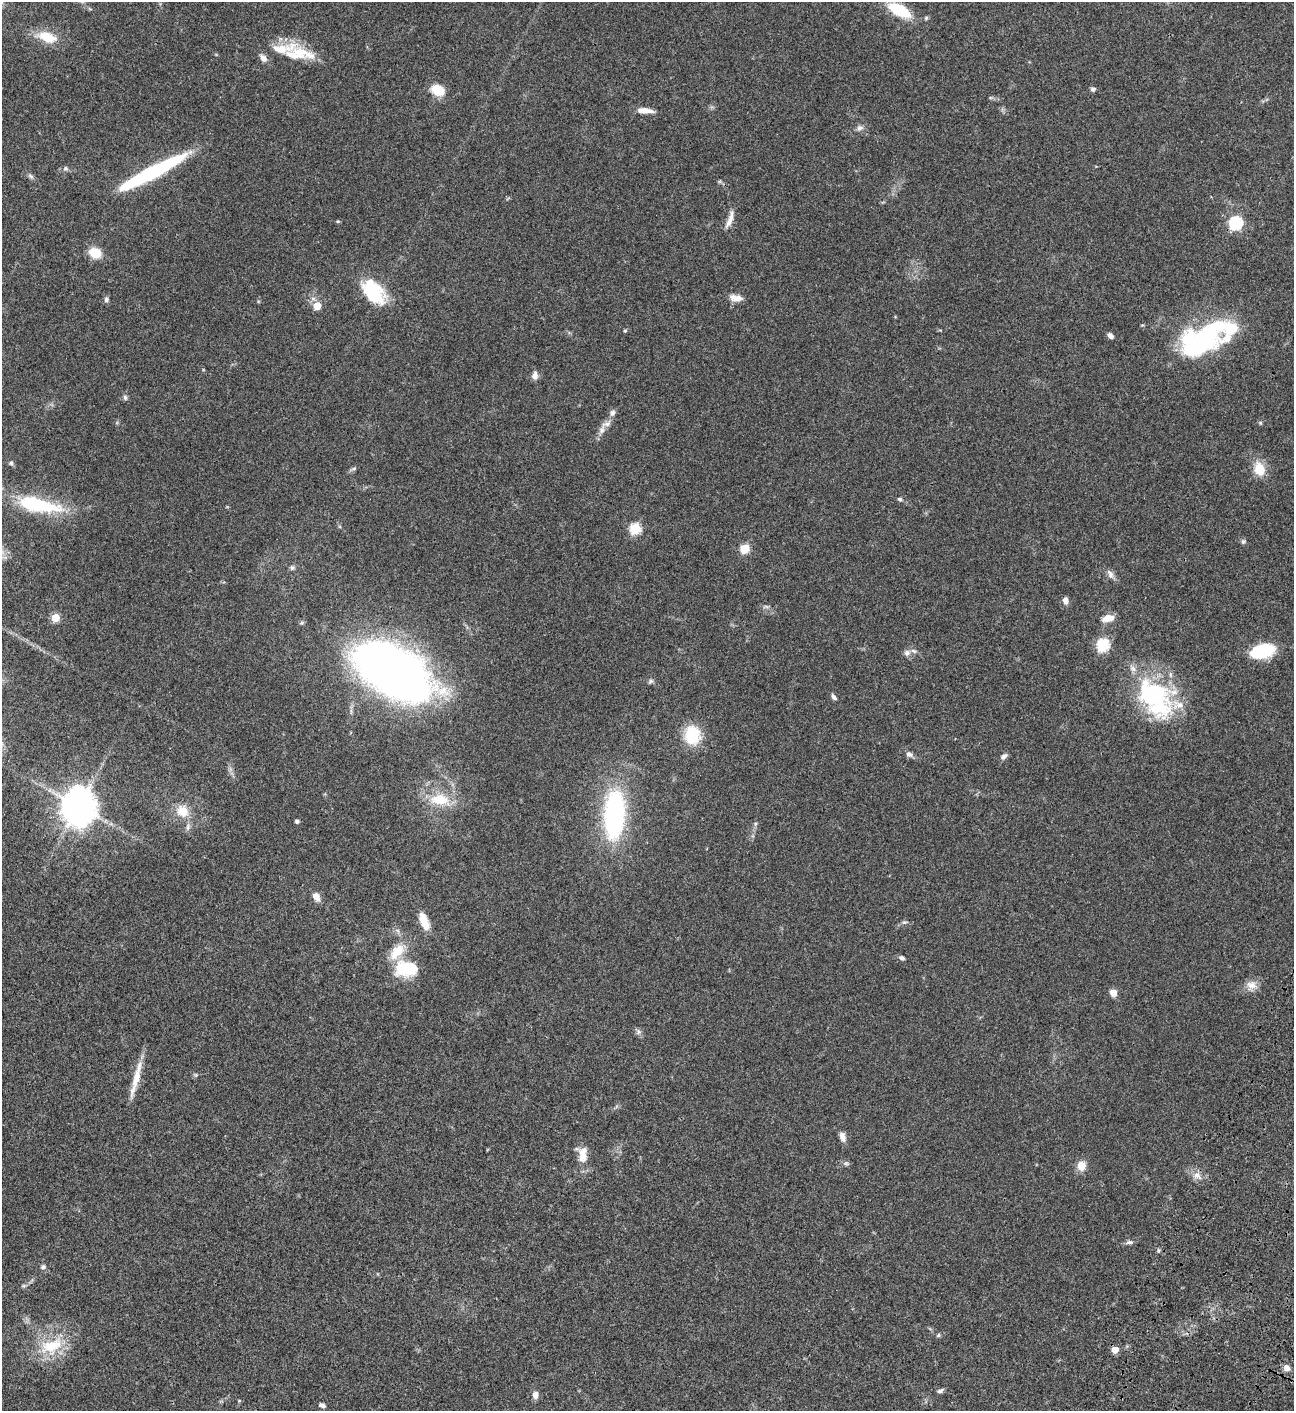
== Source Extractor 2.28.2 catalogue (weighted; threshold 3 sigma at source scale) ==
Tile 6 of 4 x 4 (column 2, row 2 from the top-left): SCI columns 1798-3089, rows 3023-4431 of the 6051 x 6048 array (HDU 1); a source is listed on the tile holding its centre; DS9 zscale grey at full resolution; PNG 1296 x 1413 px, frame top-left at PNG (2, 2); no overlay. Shown black and unused: <1% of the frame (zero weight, under 3 of 4 exposures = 13% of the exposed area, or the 3 px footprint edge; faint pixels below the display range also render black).
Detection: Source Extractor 2.28.2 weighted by HDU 2 'WHT'; one run over the whole footprint, this tile lists its part. Background 0.0643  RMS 0.0059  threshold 0.0264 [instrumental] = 3 sigma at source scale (4.5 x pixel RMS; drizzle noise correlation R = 1.50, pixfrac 1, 0.05/0.05 arcsec/px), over >= 5 px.
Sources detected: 95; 1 inside a brighter object's white glare — not listed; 8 inside a brighter listed object's ellipse — not listed separately; the other 86 listed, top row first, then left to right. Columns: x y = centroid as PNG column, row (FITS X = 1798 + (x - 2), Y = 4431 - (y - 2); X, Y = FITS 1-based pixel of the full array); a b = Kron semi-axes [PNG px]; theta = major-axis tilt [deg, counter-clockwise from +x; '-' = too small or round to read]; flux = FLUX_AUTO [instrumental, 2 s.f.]
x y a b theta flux
899 10 22 10 -28 23
926 18 5 5 - 0.8
47 37 21 11 -20 13
300 52 45 15 -17 18
263 58 10 7 -50 2.7
1093 89 5 5 - 1.6
437 90 13 10 -26 12
645 110 20 6 -4 5
860 128 10 7 4 2
65 168 7 6 - 1.2
152 172 61 9 28 91
31 176 7 5 -44 1.2
729 220 25 6 70 4.3
338 221 5 4 - 0.61
1236 223 6 6 - 79
95 253 10 8 -25 13
373 292 32 18 -48 28
736 298 15 8 -9 4.3
106 299 7 6 - 1.4
317 306 5 5 - 14
625 331 5 4 - 0.65
1110 335 7 5 -43 1.9
1201 341 52 28 34 86
535 376 10 7 88 2.9
125 397 7 5 -75 1.2
612 413 9 7 63 2
1260 423 6 5 - 0.73
602 430 14 8 72 3.4
11 463 6 5 - 0.93
354 468 8 5 7 1
1259 469 17 12 -71 10
900 499 6 4 -16 0.95
36 504 41 13 -12 49
635 528 6 5 - 43
1243 541 7 5 48 1
745 548 5 5 - 26
292 568 7 6 - 1.3
1110 574 12 7 -70 2.6
1065 600 8 6 -77 2.7
766 607 9 4 -3 1.1
55 618 5 5 - 18
1108 618 15 8 12 5.4
302 623 6 4 -18 0.81
1103 645 6 6 - 64
1262 651 22 13 13 30
907 653 8 7 - 2.2
392 670 59 30 -32 570
650 681 7 5 22 1.2
1152 695 56 36 -34 66
834 697 9 5 -57 1.6
692 735 21 18 -83 19
909 754 9 7 -19 1.9
1004 756 9 6 42 1.8
439 800 28 14 -6 17
78 806 14 11 -89 880
183 811 15 13 -49 9.5
614 815 48 20 86 91
297 821 4 4 - 1.4
755 824 5 5 - 0.89
188 827 11 5 83 1.8
316 897 10 7 -60 4.2
424 921 22 9 -69 9.2
904 922 7 5 18 1.1
901 958 8 5 -17 1.3
406 969 31 21 0 21
1251 985 15 12 6 5.1
1113 993 8 8 - 3.8
638 1032 8 4 90 1.3
196 1075 6 4 -71 0.65
136 1079 48 6 76 9.8
843 1137 13 7 -73 3.1
583 1156 23 13 -87 8.6
846 1163 8 6 -1 1.3
1081 1166 9 8 - 6.9
1197 1176 10 8 -38 3.4
1129 1242 10 5 6 1.5
43 1267 7 6 - 1.4
24 1286 6 4 1 0.84
938 1335 6 4 61 0.77
51 1346 34 19 20 23
1115 1350 5 5 - 8.5
1286 1368 8 7 - 2.9
940 1391 8 5 25 1.3
535 1395 9 7 -88 2.9
239 1401 4 4 - 0.53
322 1405 8 5 -22 1.4